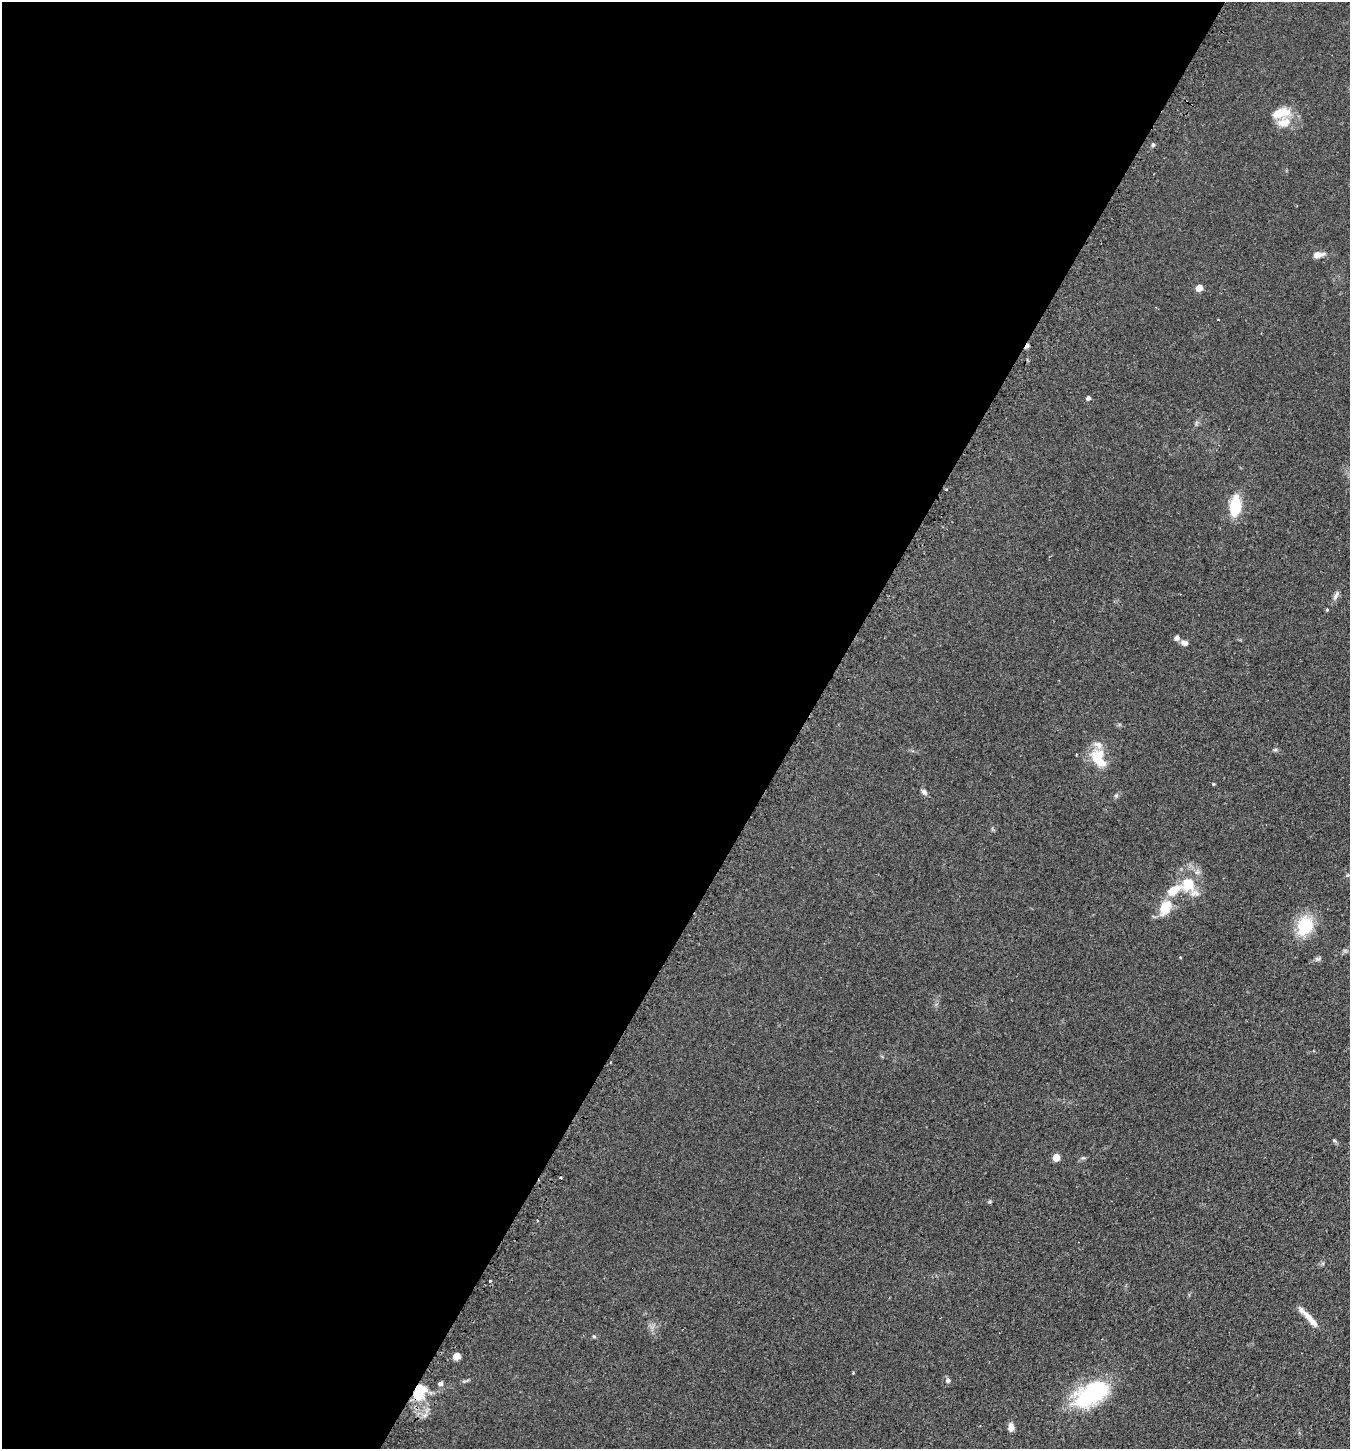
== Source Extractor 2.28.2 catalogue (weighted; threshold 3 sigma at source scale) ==
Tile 5 of 4 x 4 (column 1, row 2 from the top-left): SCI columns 180-1527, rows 2937-4383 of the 5889 x 5876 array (HDU 1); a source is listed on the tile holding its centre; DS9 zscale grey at full resolution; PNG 1352 x 1451 px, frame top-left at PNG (2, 2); no overlay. Shown black and unused: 59% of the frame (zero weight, under 2 of 3 exposures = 4% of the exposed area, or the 3 px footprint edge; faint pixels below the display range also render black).
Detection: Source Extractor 2.28.2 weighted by HDU 2 'WHT'; one run over the whole footprint, this tile lists its part. Background 0.104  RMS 0.0075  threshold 0.0337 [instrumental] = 3 sigma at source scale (4.5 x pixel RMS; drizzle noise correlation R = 1.50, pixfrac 1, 0.05/0.05 arcsec/px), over >= 5 px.
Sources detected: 41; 1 inside a brighter object's white glare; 3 cosmic-ray / hot-pixel residue — not listed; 5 inside a brighter listed object's ellipse — not listed separately; the other 32 listed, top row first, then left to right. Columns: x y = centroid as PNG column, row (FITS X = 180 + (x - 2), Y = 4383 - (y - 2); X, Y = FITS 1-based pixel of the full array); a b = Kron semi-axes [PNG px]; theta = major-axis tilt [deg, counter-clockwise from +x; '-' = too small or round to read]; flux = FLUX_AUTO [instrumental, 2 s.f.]
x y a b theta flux
1284 122 19 12 14 9.2
1153 144 5 4 - 1
1318 254 14 7 8 4.7
1199 288 5 5 - 9.3
1088 398 5 4 - 2
1235 506 19 10 84 25
1336 595 13 5 57 2.6
1327 610 3 3 - 1.1
1177 638 6 6 - 2.4
1184 643 8 6 -11 3.5
1275 750 6 4 18 1
1098 756 20 17 45 16
1213 784 4 4 - 0.68
924 792 9 5 -45 2.1
1116 795 6 4 19 1.1
1188 884 18 17 - 19
1165 907 22 13 61 14
1305 926 20 15 63 27
1180 957 3 3 - 0.76
1318 959 9 4 0 1.5
1056 1157 6 6 - 7.1
990 1202 6 3 19 0.85
537 1220 3 2 - 0.6
1310 1319 29 6 -48 8.4
594 1336 5 4 - 0.89
456 1356 5 5 - 10
853 1373 3 3 - 0.62
948 1380 7 6 - 1.9
440 1384 5 5 - 2.3
419 1392 15 10 61 24
1089 1396 42 24 15 50
1011 1427 9 6 85 4.3
Overlapping masked pixels (flux is a lower limit): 1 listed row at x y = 419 1392